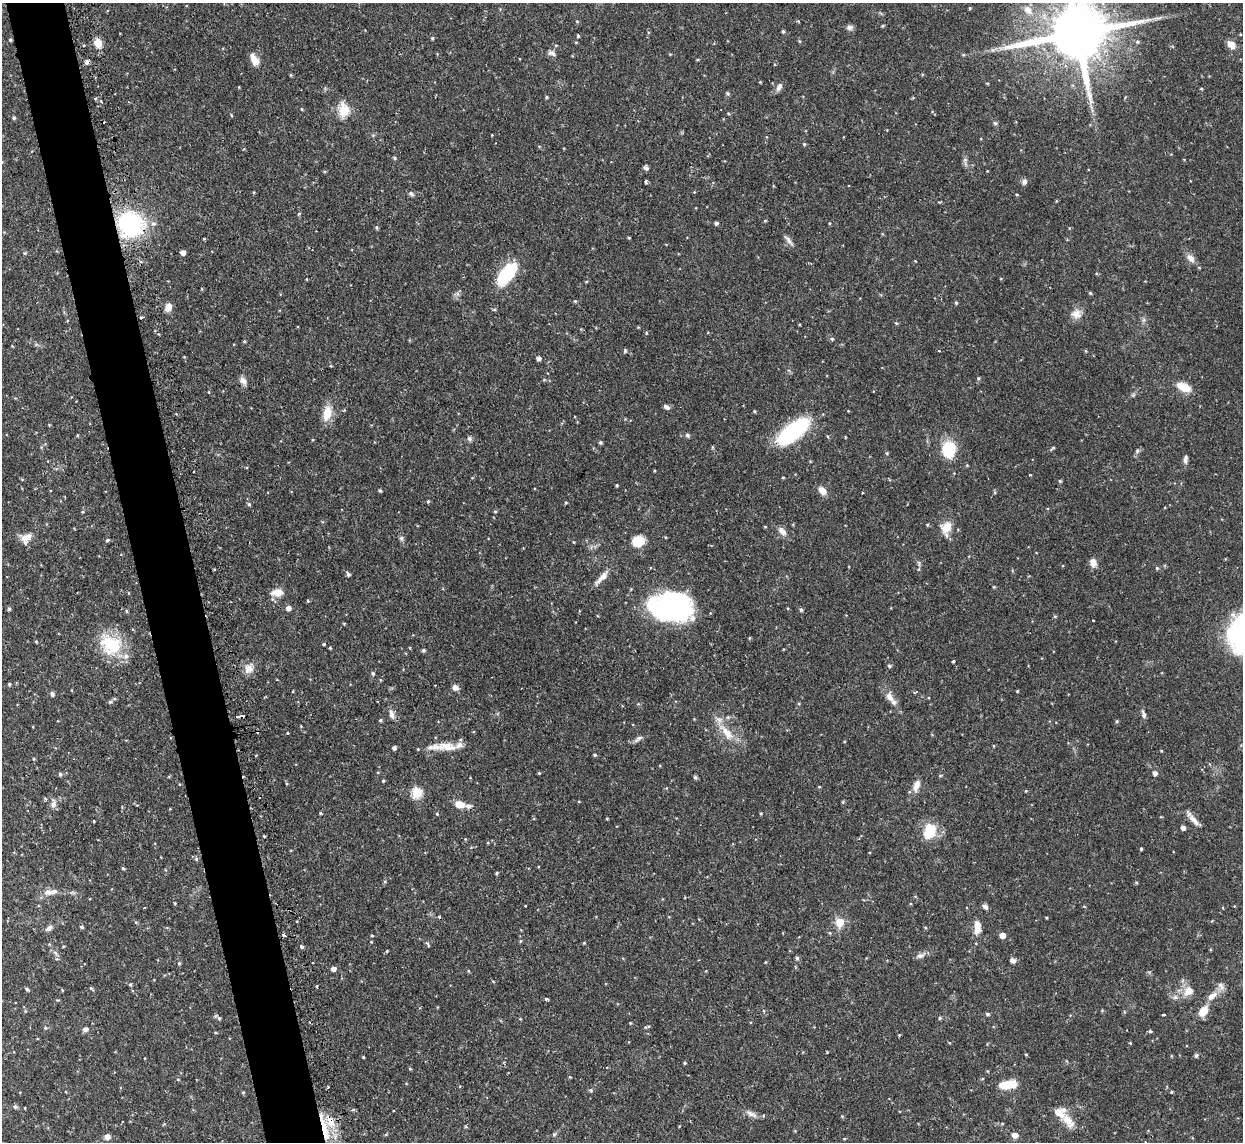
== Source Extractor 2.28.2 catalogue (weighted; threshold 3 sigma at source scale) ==
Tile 11 of 4 x 4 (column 3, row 3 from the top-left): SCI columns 2487-3727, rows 1283-2422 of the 5000 x 4970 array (HDU 1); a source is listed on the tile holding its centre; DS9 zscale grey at full resolution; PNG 1245 x 1144 px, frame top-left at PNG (2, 3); no overlay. Shown black and unused: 5% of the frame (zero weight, under 2 of 3 exposures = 2% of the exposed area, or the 3 px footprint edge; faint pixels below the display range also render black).
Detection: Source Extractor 2.28.2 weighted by HDU 2 'WHT'; one run over the whole footprint, this tile lists its part. Background 0.0761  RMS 0.0042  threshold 0.019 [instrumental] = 3 sigma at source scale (4.5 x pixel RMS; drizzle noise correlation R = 1.50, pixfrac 1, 0.05/0.05 arcsec/px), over >= 5 px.
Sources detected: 248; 2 inside a brighter object's white glare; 7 cosmic-ray / hot-pixel residue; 1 long thin detection or spike segment (spike, bleed or trail) — not listed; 6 inside a brighter listed object's ellipse — not listed separately; the other 232 listed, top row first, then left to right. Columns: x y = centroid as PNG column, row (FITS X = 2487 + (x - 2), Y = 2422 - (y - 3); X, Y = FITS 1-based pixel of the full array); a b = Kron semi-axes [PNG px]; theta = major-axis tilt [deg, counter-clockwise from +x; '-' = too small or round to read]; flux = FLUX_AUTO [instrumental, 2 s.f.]
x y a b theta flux
970 8 4 4 - 0.42
1028 10 16 10 -49 4.3
883 26 4 3 - 0.5
850 27 9 6 7 1.4
783 31 4 3 - 0.63
1077 33 19 15 11 3700
578 36 4 3 - 0.48
432 38 4 3 - 0.51
10 40 4 3 - 0.58
799 41 5 3 - 0.42
98 43 11 8 -84 4.5
1231 44 10 7 -42 3.4
84 45 3 3 - 1.2
552 53 10 5 -20 1.5
963 55 5 3 - 0.4
254 60 14 8 -63 4.1
87 62 5 5 - 1.5
291 75 4 4 - 0.42
760 82 3 3 - 0.34
987 83 5 3 - 0.33
779 87 11 6 60 1.8
1201 89 4 3 - 0.39
728 94 6 4 -59 0.56
546 97 4 4 - 0.5
95 98 3 3 - 0.57
302 109 4 3 - 0.41
344 110 17 12 -79 7.4
14 118 4 4 - 0.67
995 123 7 4 -45 0.66
804 144 5 3 - 0.48
539 146 5 3 - 0.38
394 158 5 4 - 0.61
965 160 6 5 - 0.82
2 162 4 3 - 0.32
646 168 5 5 - 1.2
646 182 4 3 - 0.93
1024 182 8 6 67 1.4
411 194 8 5 -40 0.91
299 213 5 3 - 0.4
765 221 5 3 - 0.36
153 223 7 7 - 1.6
716 223 4 3 - 0.91
130 224 22 20 -58 51
377 227 5 4 - 0.6
629 238 5 3 - 0.33
204 239 3 3 - 0.35
789 240 16 5 -50 1.7
24 253 5 4 - 0.5
183 253 4 4 - 2.7
1191 258 14 8 -47 2.7
915 261 3 3 - 0.28
506 274 28 13 51 23
1090 293 4 4 - 0.48
575 301 4 4 - 0.47
956 303 5 4 - 0.58
168 307 10 7 66 2.9
1076 314 15 12 14 3.6
141 317 4 3 - 0.92
896 323 5 3 - 0.38
646 333 5 3 - 0.36
832 339 5 4 - 0.67
244 341 4 3 - 0.49
12 346 3 3 - 0.32
939 350 3 3 - 0.41
625 351 5 4 - 0.7
184 357 4 3 - 0.33
538 358 5 5 - 1.3
331 366 3 3 - 0.41
978 378 5 5 - 0.64
243 380 10 7 -49 2
544 380 5 3 - 0.45
1184 387 13 7 -24 8.9
666 407 9 5 -31 1.3
754 411 4 3 - 0.45
327 413 19 10 76 6.6
793 431 30 12 39 57
77 435 4 3 - 0.35
687 435 6 5 - 0.81
827 436 5 3 - 0.39
469 439 7 6 - 0.96
601 442 4 4 - 0.66
1053 448 7 3 33 0.56
949 449 12 10 85 20
1137 451 6 5 - 0.71
887 453 5 3 - 0.41
1185 459 10 5 83 1.4
783 477 4 3 - 0.31
1060 481 4 4 - 0.49
617 485 3 3 - 0.54
380 491 3 3 - 0.71
822 491 9 7 -49 3.5
428 501 4 4 - 0.55
566 502 5 3 - 0.37
249 504 5 4 - 0.69
495 511 5 3 - 0.39
765 527 4 3 - 0.34
947 527 15 12 62 5.7
782 531 14 8 -49 2.4
26 537 14 8 25 3.4
401 538 6 6 - 0.87
107 540 5 4 - 0.54
638 541 12 11 - 7.8
574 542 4 3 - 0.34
919 563 10 3 -79 0.71
1093 563 10 7 -76 2.9
1157 568 5 4 - 0.48
348 574 5 4 - 0.91
602 577 21 7 43 3.4
994 587 4 3 - 0.39
277 592 13 8 5 4.6
308 601 4 4 - 0.44
288 608 5 5 - 1.9
673 608 50 22 -15 61
9 609 5 4 - 0.62
801 610 5 4 - 0.78
126 611 5 3 - 0.48
1055 616 5 3 - 0.43
1093 620 3 2 - 0.26
344 624 4 3 - 0.34
36 641 5 3 - 0.41
110 644 31 25 -33 18
330 648 4 3 - 0.46
423 650 4 4 - 0.73
953 662 3 3 - 0.69
889 666 5 5 - 0.79
249 669 15 11 50 3.6
373 673 5 5 - 0.67
9 684 4 4 - 0.53
455 688 8 6 -23 1.6
1017 691 3 3 - 0.35
52 694 6 5 - 0.99
890 697 15 9 -63 3.5
110 702 5 4 - 0.72
391 714 12 6 -75 2
1144 714 12 5 -73 1.2
238 716 4 3 - 1.2
380 720 4 3 - 0.6
1117 721 4 4 - 0.52
727 732 28 11 -50 8
288 733 3 2 - 0.53
639 738 12 5 34 1.5
447 747 30 11 -5 7.3
394 748 4 4 - 1.2
595 755 4 3 - 0.56
378 772 4 3 - 0.33
539 773 4 4 - 0.37
1155 773 5 5 - 1.7
60 774 5 5 - 0.76
940 776 5 3 - 0.4
695 777 6 4 70 0.63
383 781 4 3 - 0.53
916 785 16 8 73 3.2
819 787 4 3 - 0.38
1026 791 4 3 - 0.37
417 793 5 5 - 28
843 802 5 3 - 0.42
53 804 12 7 78 2
460 804 12 8 -13 4.3
320 813 4 3 - 0.45
761 813 4 3 - 0.36
437 814 4 3 - 0.39
607 819 3 3 - 0.39
1194 820 19 6 -49 3
1183 828 4 4 - 1.5
930 831 7 6 - 24
264 836 3 3 - 0.36
1141 849 4 3 - 0.46
196 859 6 5 - 0.78
123 868 4 3 - 0.6
497 873 4 4 - 0.48
1136 882 5 3 - 0.4
50 892 23 7 8 3.6
525 906 3 2 - 0.29
1084 906 5 3 - 0.32
985 907 8 5 -40 1.2
439 917 4 3 - 0.58
1046 918 3 2 - 0.35
840 922 11 10 - 5
81 927 4 4 - 0.72
977 927 16 7 88 4.4
49 928 10 5 39 1.4
830 933 5 3 - 0.38
372 935 4 3 - 0.44
1002 935 5 4 - 3.8
520 941 5 3 - 0.46
584 943 4 3 - 0.35
428 944 8 3 -63 0.71
301 946 4 3 - 1.5
387 951 4 3 - 0.38
920 955 12 7 20 1.7
797 958 5 4 - 0.92
1013 961 7 6 - 1.5
179 963 4 4 - 0.53
333 969 5 4 - 2
493 981 5 3 - 0.34
130 984 5 4 - 0.48
27 989 5 4 - 0.71
91 989 7 3 -49 0.54
1189 991 8 8 - 5.3
1212 996 17 8 38 4
546 999 4 4 - 0.63
764 1011 5 3 - 0.39
1203 1011 11 8 55 6
988 1014 5 4 - 0.79
1164 1015 4 2 - 0.53
219 1018 7 5 -45 0.88
940 1018 5 3 - 0.46
630 1023 4 3 - 0.32
647 1027 9 3 9 0.58
85 1029 7 6 - 1.4
1150 1031 4 4 - 0.58
1130 1043 4 4 - 0.33
1026 1055 4 3 - 0.36
1196 1056 7 4 63 0.71
363 1057 4 3 - 0.33
684 1063 4 3 - 0.43
178 1080 5 3 - 0.33
1007 1085 18 8 6 9.7
591 1090 5 4 - 0.65
243 1092 4 3 - 0.39
1171 1092 3 3 - 1.4
15 1107 6 5 - 0.64
751 1114 17 6 -24 2.2
842 1116 4 4 - 0.35
331 1121 16 9 -77 5.6
1068 1121 24 11 -53 5.6
325 1130 32 7 -75 9.1
386 1134 5 3 - 0.45
554 1134 6 4 1 0.56
1014 1135 6 5 - 2.7
107 1137 7 6 - 1.8
844 1139 5 3 - 0.34
Overlapping masked pixels (flux is a lower limit): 4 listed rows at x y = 87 62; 130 224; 331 1121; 325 1130
Isophote crosses this tile's border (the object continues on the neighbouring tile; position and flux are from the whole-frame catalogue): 2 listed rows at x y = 1077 33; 2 162
Unlisted compact peaks at least as high as the median listed source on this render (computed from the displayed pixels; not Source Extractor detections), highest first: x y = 1030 475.